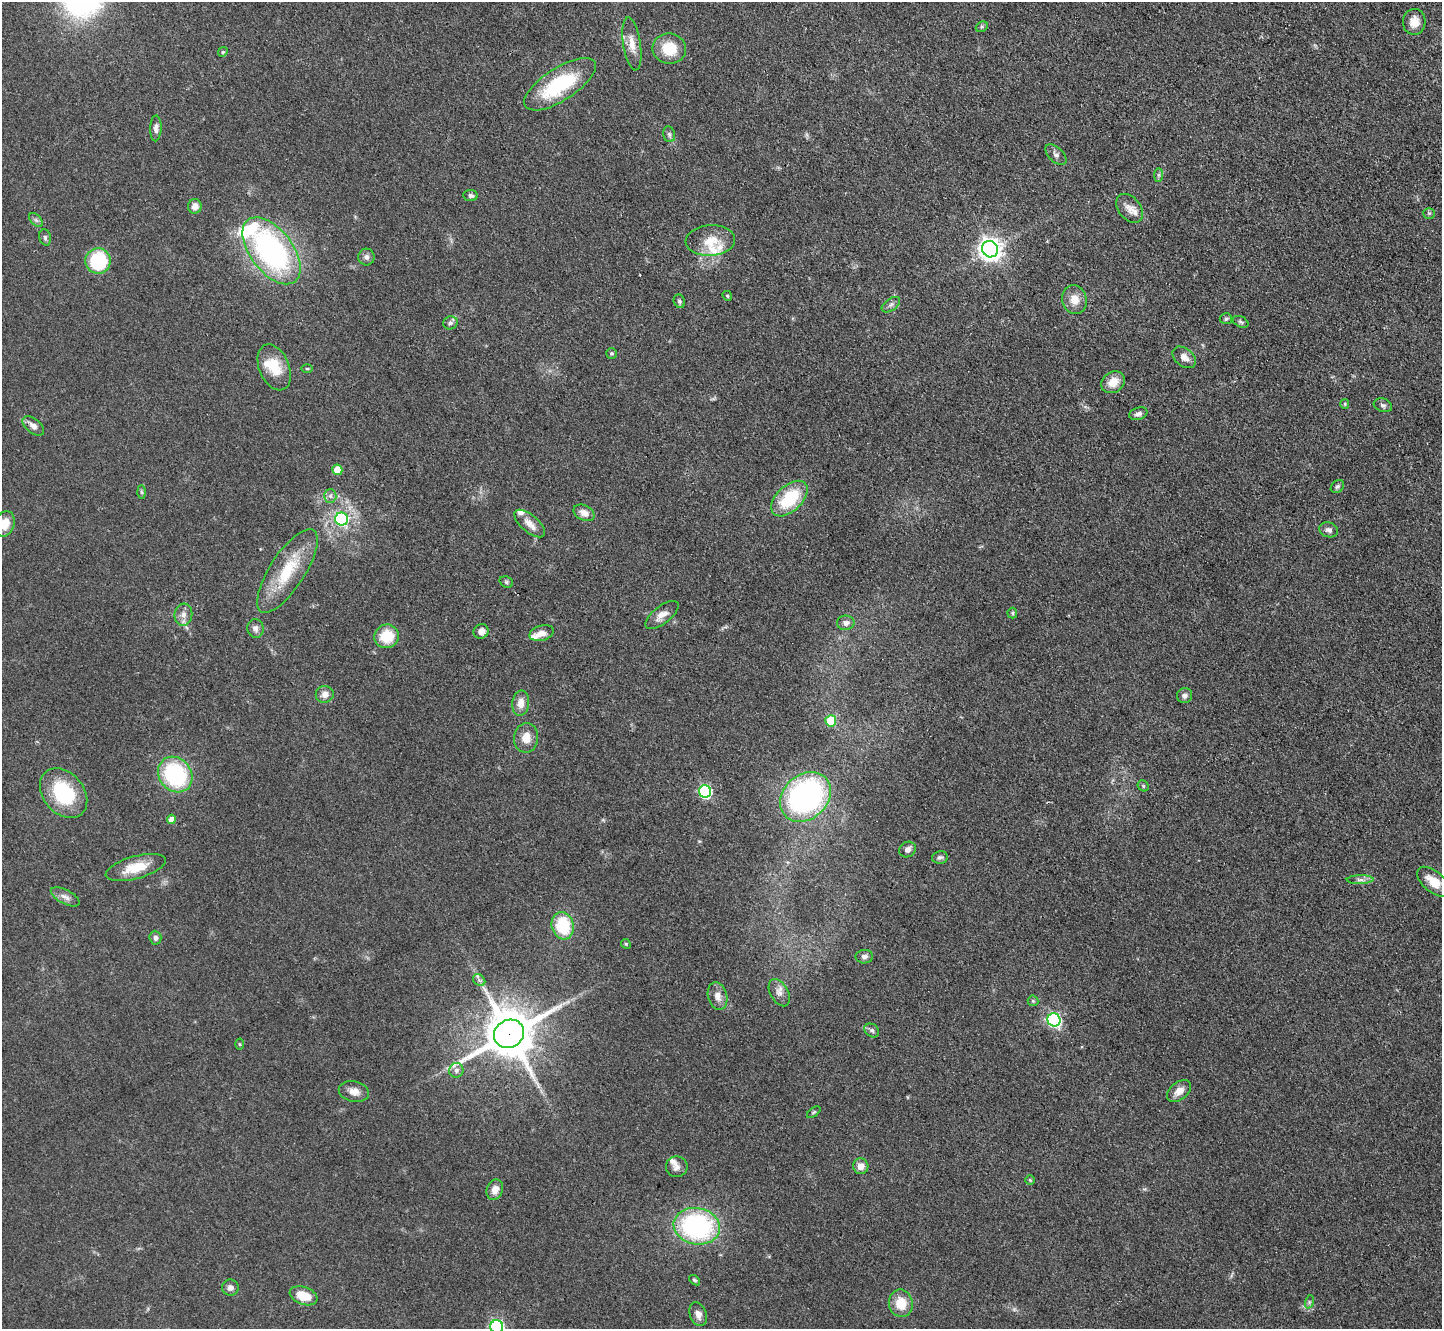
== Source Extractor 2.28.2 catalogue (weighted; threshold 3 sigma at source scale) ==
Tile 10 of 4 x 4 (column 2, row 3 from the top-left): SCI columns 1443-2882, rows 1482-2808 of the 5764 x 5754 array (HDU 1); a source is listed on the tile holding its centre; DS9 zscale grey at full resolution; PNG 1444 x 1331 px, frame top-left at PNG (2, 2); each listed source drawn as its Kron ellipse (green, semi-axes under 4 px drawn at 4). Shown black and unused: <1% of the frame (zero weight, under 3 of 4 exposures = <1% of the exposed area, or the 3 px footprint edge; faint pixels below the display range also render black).
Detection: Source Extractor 2.28.2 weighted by HDU 2 'WHT'; one run over the whole footprint, this tile lists its part. Background 0.0479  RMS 0.0057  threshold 0.0258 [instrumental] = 3 sigma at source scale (4.5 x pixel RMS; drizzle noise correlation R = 1.50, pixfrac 1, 0.05/0.05 arcsec/px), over >= 5 px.
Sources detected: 110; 8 inside a brighter listed object's ellipse — not listed separately; the other 102 listed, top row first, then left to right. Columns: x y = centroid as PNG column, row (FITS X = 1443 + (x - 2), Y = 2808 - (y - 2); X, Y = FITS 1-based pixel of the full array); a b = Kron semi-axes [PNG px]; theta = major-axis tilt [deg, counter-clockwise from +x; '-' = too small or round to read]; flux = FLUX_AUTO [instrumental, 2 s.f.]
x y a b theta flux
1414 22 13 11 88 6.4
982 27 6 4 29 0.89
632 44 27 9 -81 7.3
669 49 17 15 -8 16
223 52 5 4 - 0.76
560 84 41 16 33 45
156 128 13 6 88 2.4
669 134 8 6 -74 1.6
1056 155 13 7 -44 2.2
1158 175 7 4 90 0.97
471 195 7 5 -7 1.6
195 206 7 6 - 4.4
1130 208 16 11 -50 5
1429 213 5 5 - 0.87
36 220 8 5 -45 1.4
45 237 8 6 -75 1.3
710 241 25 15 3 12
990 249 8 8 - 440
271 251 39 21 -53 140
366 257 8 8 - 2.2
98 261 13 12 - 44
727 296 5 4 - 0.76
1074 300 14 12 -74 7.5
679 301 7 5 -67 1.3
891 305 10 6 36 1.8
1226 319 6 5 - 1.2
1241 322 8 5 -27 1.4
450 323 7 6 - 1.6
611 353 5 5 - 0.96
1184 357 13 9 -39 4.4
274 367 24 15 -67 16
307 369 5 3 - 0.73
1113 382 12 10 36 7.5
1345 404 5 4 - 0.68
1383 405 9 6 -19 1.7
1138 414 9 6 16 2.3
33 426 13 7 -38 3.6
337 470 5 5 - 13
1337 486 7 5 43 1.3
141 492 6 4 -88 0.97
330 496 6 6 - 1.8
789 499 22 13 44 30
584 513 11 7 -26 4.7
342 519 6 6 - 72
5 524 13 9 72 7.5
530 524 18 8 -40 5.3
1329 530 9 7 -17 2.4
287 571 48 17 57 28
506 582 7 5 -22 1.1
1012 613 5 5 - 0.89
183 615 11 9 83 3.7
662 615 20 8 38 5.1
846 623 9 7 1 2.7
255 628 9 8 - 2.7
481 631 8 7 - 3.5
541 633 12 7 16 4.8
387 636 12 11 - 16
325 694 9 8 - 3.8
1185 695 8 7 - 2.6
521 703 13 8 83 6.1
831 721 5 5 - 21
526 738 15 12 83 7.1
175 775 19 16 -51 61
1143 786 6 5 - 0.85
705 791 6 6 - 82
64 793 28 20 -50 38
806 797 28 22 42 140
171 819 4 4 - 6.3
908 849 9 7 34 2.7
940 857 8 6 10 1.5
136 867 31 11 15 14
1360 880 13 4 2 2.4
1433 882 19 10 -40 11
65 897 16 7 -27 3.3
563 926 13 11 -73 28
155 938 7 6 - 1.8
626 944 5 4 - 0.62
864 957 9 6 2 2.3
479 980 7 5 -44 1.4
779 993 15 8 -61 4.1
718 996 14 9 -73 4.7
1033 1001 5 5 - 0.9
1054 1020 7 6 - 110
872 1030 8 6 -37 1.6
509 1034 15 13 29 3000
240 1044 5 3 - 0.57
456 1070 7 7 - 2.3
354 1091 15 10 -12 5.3
1179 1091 14 8 39 5.3
814 1112 8 4 35 0.79
861 1166 8 7 - 4.5
677 1167 11 10 - 3.1
1030 1180 5 5 - 0.65
495 1190 10 8 68 4.9
697 1226 23 18 -10 98
695 1280 6 4 -38 0.94
230 1288 8 8 - 2.5
304 1296 14 9 -20 11
1309 1302 7 4 72 1
901 1303 14 12 -80 12
698 1314 12 8 -68 3.9
497 1327 6 6 - 110
Overlapping masked pixels (flux is a lower limit): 1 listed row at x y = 509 1034
Isophote crosses this tile's border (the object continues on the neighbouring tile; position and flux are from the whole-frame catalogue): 2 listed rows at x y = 5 524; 497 1327